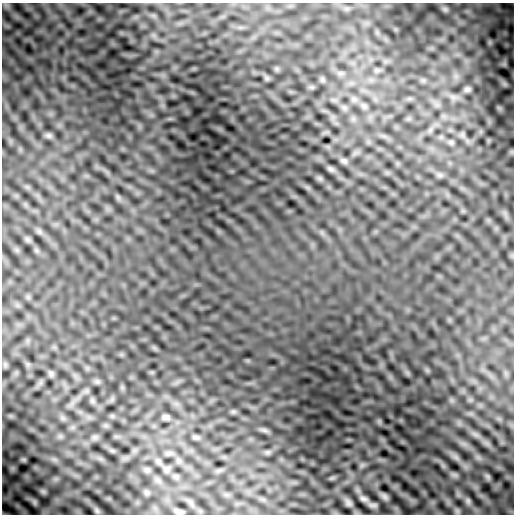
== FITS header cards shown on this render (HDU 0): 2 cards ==
NAXIS1  =                  512
NAXIS2  =                  512

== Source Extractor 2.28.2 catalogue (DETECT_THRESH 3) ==
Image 512 x 512 px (HDU 0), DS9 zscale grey, 1 PNG px = 1 image px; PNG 516 x 516 px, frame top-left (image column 1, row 512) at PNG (2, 3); no overlay
Background 5.61e-05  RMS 0.0022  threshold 0.0066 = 3 sigma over >= 5 px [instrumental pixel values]
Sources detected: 37; all 37 listed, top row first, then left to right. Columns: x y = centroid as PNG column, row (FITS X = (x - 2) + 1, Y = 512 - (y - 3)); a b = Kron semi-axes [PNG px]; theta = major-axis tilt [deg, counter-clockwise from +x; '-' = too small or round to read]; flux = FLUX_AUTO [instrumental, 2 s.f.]
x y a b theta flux
445 9 7 7 - 0.32
266 78 7 4 -71 0.26
467 89 7 5 13 0.46
354 99 8 6 -45 0.45
364 106 8 6 -44 0.4
48 135 9 7 -23 0.38
451 142 9 7 -18 0.38
344 161 9 7 -27 0.45
331 169 10 6 -32 0.41
440 175 9 6 -15 0.48
51 373 8 6 -89 0.33
92 401 7 6 - 0.35
233 411 7 4 0 0.3
166 417 7 5 -7 0.54
264 430 12 6 -16 0.42
95 437 9 6 0 0.44
196 437 10 6 -7 0.38
112 450 7 4 -19 0.3
268 452 9 6 15 0.34
168 453 10 4 8 0.44
456 457 9 6 -54 0.51
167 469 9 7 1 0.44
147 470 9 6 -15 0.4
454 475 9 4 -9 0.35
176 476 7 4 -18 0.31
488 476 10 5 -49 0.31
43 491 7 4 -1 0.28
146 492 9 5 -27 0.29
384 496 10 6 -53 0.4
364 499 9 4 -16 0.47
468 501 10 7 -73 0.45
34 502 9 5 -69 0.27
348 503 11 6 -55 0.49
373 505 10 4 -4 0.39
97 511 8 5 -63 0.3
457 511 9 6 -80 0.32
179 512 6 3 -15 0.35